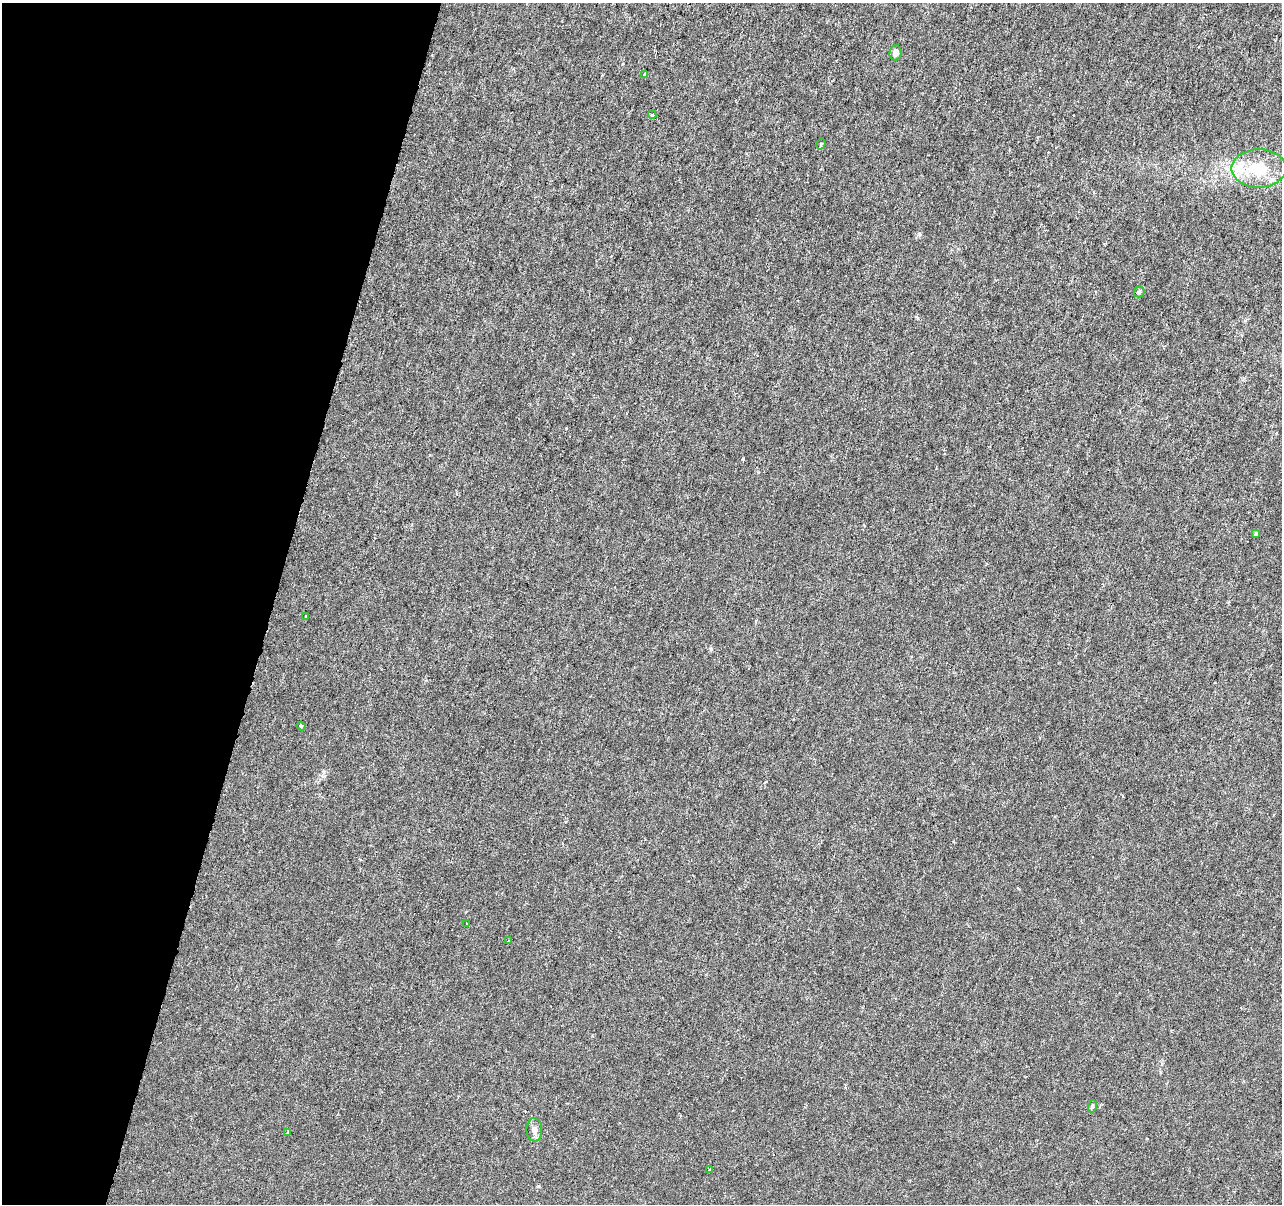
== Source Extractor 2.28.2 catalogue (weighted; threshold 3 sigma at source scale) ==
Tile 9 of 4 x 4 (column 1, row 3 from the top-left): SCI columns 1-1280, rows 1424-2625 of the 5128 x 5312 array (HDU 1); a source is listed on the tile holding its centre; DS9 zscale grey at full resolution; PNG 1284 x 1206 px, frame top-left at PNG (2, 3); each listed source drawn as its Kron ellipse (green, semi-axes under 4 px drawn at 4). Shown black and unused: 21% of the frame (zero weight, under 3 of 6 exposures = <1% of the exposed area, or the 3 px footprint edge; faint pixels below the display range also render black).
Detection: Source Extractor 2.28.2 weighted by HDU 2 'WHT'; one run over the whole footprint, this tile lists its part. Background -4.65e-06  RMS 0.0013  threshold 0.00516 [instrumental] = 3 sigma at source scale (4.09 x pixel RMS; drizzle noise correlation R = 1.36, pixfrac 0.8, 0.0396/0.0396 arcsec/px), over >= 5 px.
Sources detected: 16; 1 inside a brighter listed object's ellipse — not listed separately; the other 15 listed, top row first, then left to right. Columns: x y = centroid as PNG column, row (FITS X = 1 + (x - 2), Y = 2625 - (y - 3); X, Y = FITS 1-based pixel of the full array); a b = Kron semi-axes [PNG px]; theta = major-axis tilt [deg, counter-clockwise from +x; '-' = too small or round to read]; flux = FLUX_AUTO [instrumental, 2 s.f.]
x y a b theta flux
895 53 7 6 - 0.64
645 74 3 3 - 0.55
652 115 4 4 - 0.18
821 144 5 4 - 0.18
1259 168 27 19 0 4.3
1139 292 5 5 - 0.17
1256 534 4 3 - 0.21
306 617 3 2 - 0.1
301 726 4 3 - 0.14
467 923 3 2 - 0.088
509 941 3 3 - 0.2
1092 1106 6 4 71 0.16
534 1130 12 8 -90 0.59
288 1132 3 3 - 0.12
710 1170 3 3 - 0.21
Unlisted compact peaks at least as high as the median listed source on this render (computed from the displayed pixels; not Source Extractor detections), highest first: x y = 743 459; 919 234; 538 1186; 711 649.